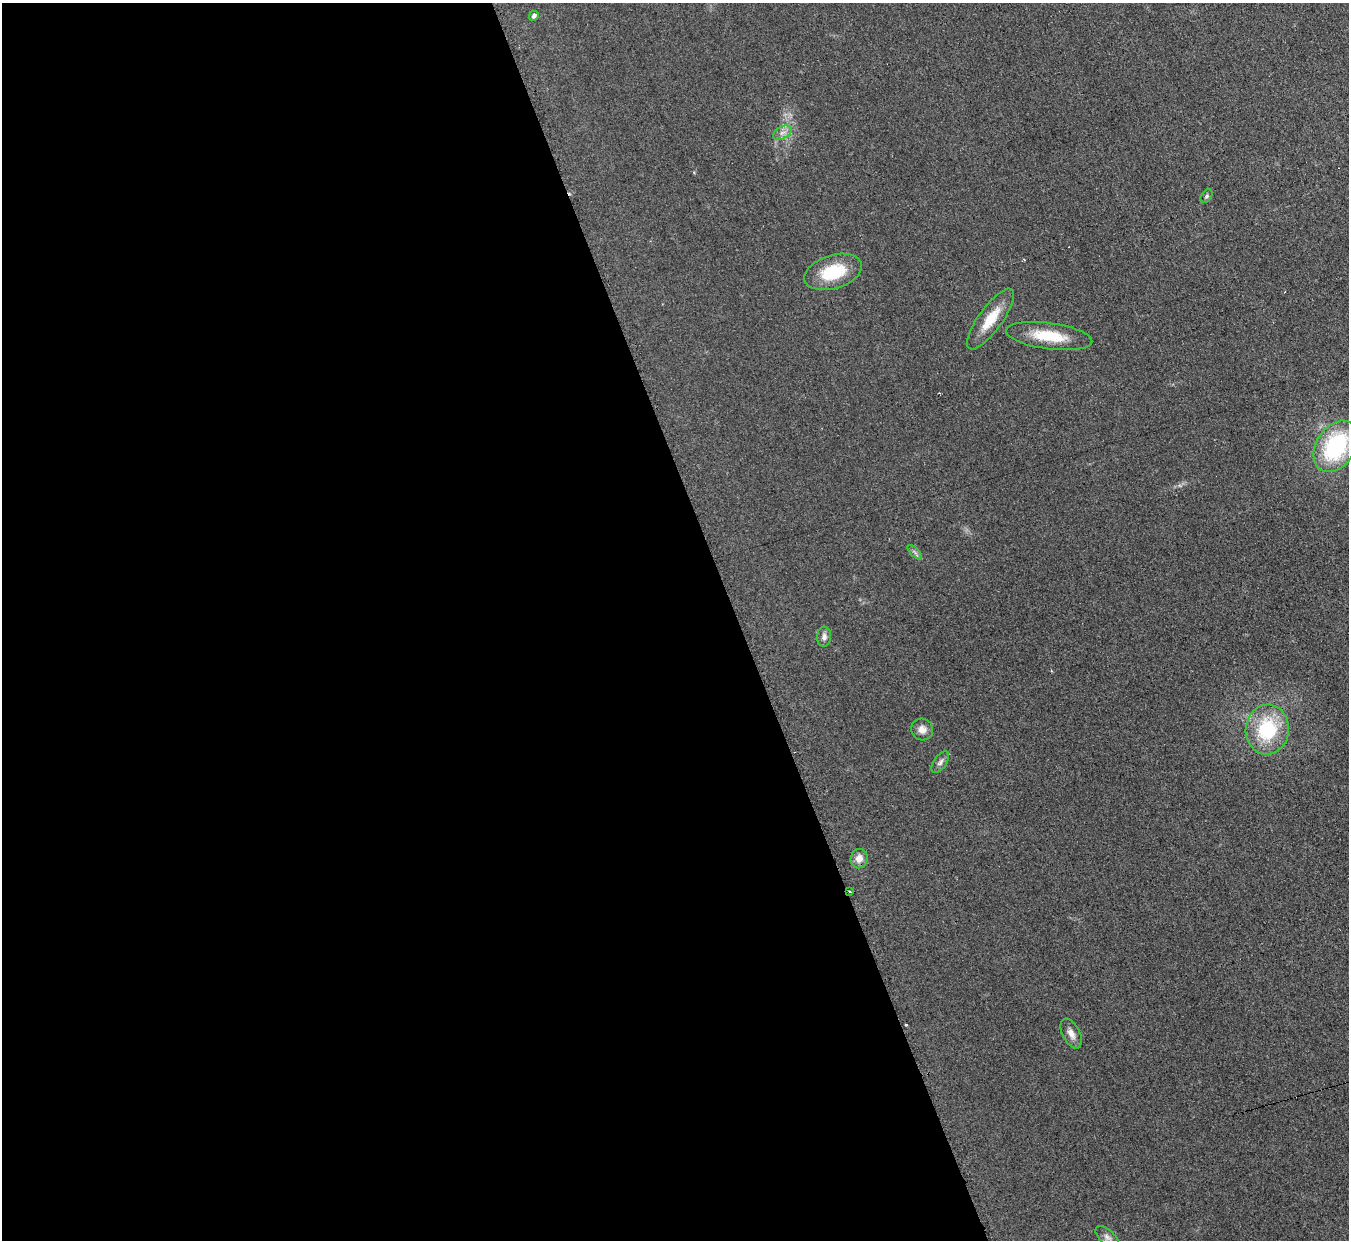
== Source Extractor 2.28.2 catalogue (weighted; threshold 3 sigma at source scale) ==
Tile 9 of 4 x 4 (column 1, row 3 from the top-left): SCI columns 19-1365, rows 1516-2753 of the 5414 x 5374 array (HDU 1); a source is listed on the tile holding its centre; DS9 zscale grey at full resolution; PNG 1351 x 1242 px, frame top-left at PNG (2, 3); each listed source drawn as its Kron ellipse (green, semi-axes under 4 px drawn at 4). Shown black and unused: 55% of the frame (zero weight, under 2 of 3 exposures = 2% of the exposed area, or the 3 px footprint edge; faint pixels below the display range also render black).
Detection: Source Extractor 2.28.2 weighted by HDU 2 'WHT'; one run over the whole footprint, this tile lists its part. Background 0.0903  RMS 0.011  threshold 0.0504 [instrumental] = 3 sigma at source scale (4.5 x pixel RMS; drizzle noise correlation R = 1.50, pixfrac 1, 0.05/0.05 arcsec/px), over >= 5 px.
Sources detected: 17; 1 cosmic-ray / hot-pixel residue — neither listed nor drawn; the other 16 listed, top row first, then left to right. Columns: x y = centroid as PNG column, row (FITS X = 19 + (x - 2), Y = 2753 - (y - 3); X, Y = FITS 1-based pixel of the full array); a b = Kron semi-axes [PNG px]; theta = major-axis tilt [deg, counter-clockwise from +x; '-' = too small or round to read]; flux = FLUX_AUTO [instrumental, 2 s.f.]
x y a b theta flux
534 16 5 4 - 3
782 133 10 6 29 5.1
1207 196 7 5 53 2.2
833 272 30 17 17 47
991 319 36 11 54 30
1049 336 43 13 -8 41
1336 446 28 19 58 120
915 552 9 3 -45 2.5
824 637 10 7 86 4.9
922 729 11 10 - 8.3
1267 730 25 21 82 74
940 762 12 6 55 4.5
859 859 10 8 76 9.4
850 891 3 3 - 7.1
1071 1034 16 8 -63 8.1
1107 1237 15 7 -44 5.2
Overlapping masked pixels (flux is a lower limit): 1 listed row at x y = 850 891
Isophote crosses this tile's border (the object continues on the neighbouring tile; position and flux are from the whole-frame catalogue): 2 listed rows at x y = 1336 446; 1107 1237